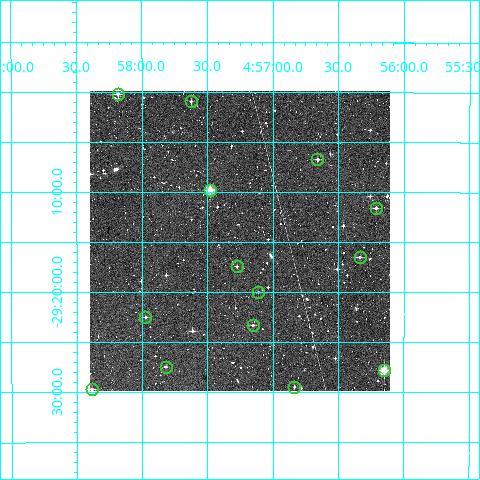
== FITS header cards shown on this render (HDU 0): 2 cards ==
NAXIS1  =                  300
NAXIS2  =                  300

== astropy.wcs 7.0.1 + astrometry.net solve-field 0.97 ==
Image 300 x 300 px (HDU 0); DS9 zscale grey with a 90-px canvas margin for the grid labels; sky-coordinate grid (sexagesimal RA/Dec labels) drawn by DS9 from the SOLVED WCS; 14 Tycho-2 reference stars matched to detected sources circled (green)
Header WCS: RA---TAN/DEC--TAN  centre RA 04:57:15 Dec -29:15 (74.31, -29.25 deg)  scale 6 arcsec/px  FOV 30.0' x 30.0'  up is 0 deg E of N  parity normal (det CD < 0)
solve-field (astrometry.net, Tycho-2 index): VERIFIED the header's WCS against the Tycho-2 star catalogue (verified at 2 index scales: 9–14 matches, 0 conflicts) and refined it, rather than solving blind
Solved WCS: RA---TAN-SIP/DEC--TAN-SIP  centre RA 04:57:15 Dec -29:15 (74.31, -29.25 deg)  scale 6 arcsec/px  FOV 30.0' x 30.0'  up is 0 deg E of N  parity normal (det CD < 0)
The solver's refit moves the header's centre by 1.2 arcsec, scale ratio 1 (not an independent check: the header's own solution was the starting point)
Tycho-2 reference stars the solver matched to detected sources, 14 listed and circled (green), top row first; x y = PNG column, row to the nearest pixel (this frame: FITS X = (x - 90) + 1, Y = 300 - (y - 93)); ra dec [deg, ICRS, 3 dp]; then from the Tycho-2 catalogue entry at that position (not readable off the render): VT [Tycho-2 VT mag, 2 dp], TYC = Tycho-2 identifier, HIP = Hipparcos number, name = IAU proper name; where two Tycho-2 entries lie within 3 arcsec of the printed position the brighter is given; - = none
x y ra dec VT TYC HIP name
118 96 74.546 -29.003 11.13 6472-1733-1 - -
191 103 74.406 -29.015 12.31 6472-1492-1 - -
317 161 74.165 -29.112 11.77 6472-1512-1 - -
210 192 74.370 -29.163 9.72 6472-1339-1 - -
376 210 74.053 -29.193 11.82 6472-1720-1 - -
360 259 74.084 -29.275 12.07 6472-1834-1 - -
237 268 74.319 -29.290 12.36 6472-999-1 - -
258 294 74.278 -29.333 12.26 6472-845-1 - -
145 319 74.493 -29.375 12.54 6472-927-1 - -
253 327 74.289 -29.389 11.73 6472-1790-1 - -
166 369 74.455 -29.458 11.85 6472-1841-1 - -
384 372 74.037 -29.463 9.43 6472-1231-1 - -
294 389 74.209 -29.491 11.75 6472-1247-1 - -
92 391 74.597 -29.495 11.47 6472-1535-1 - -